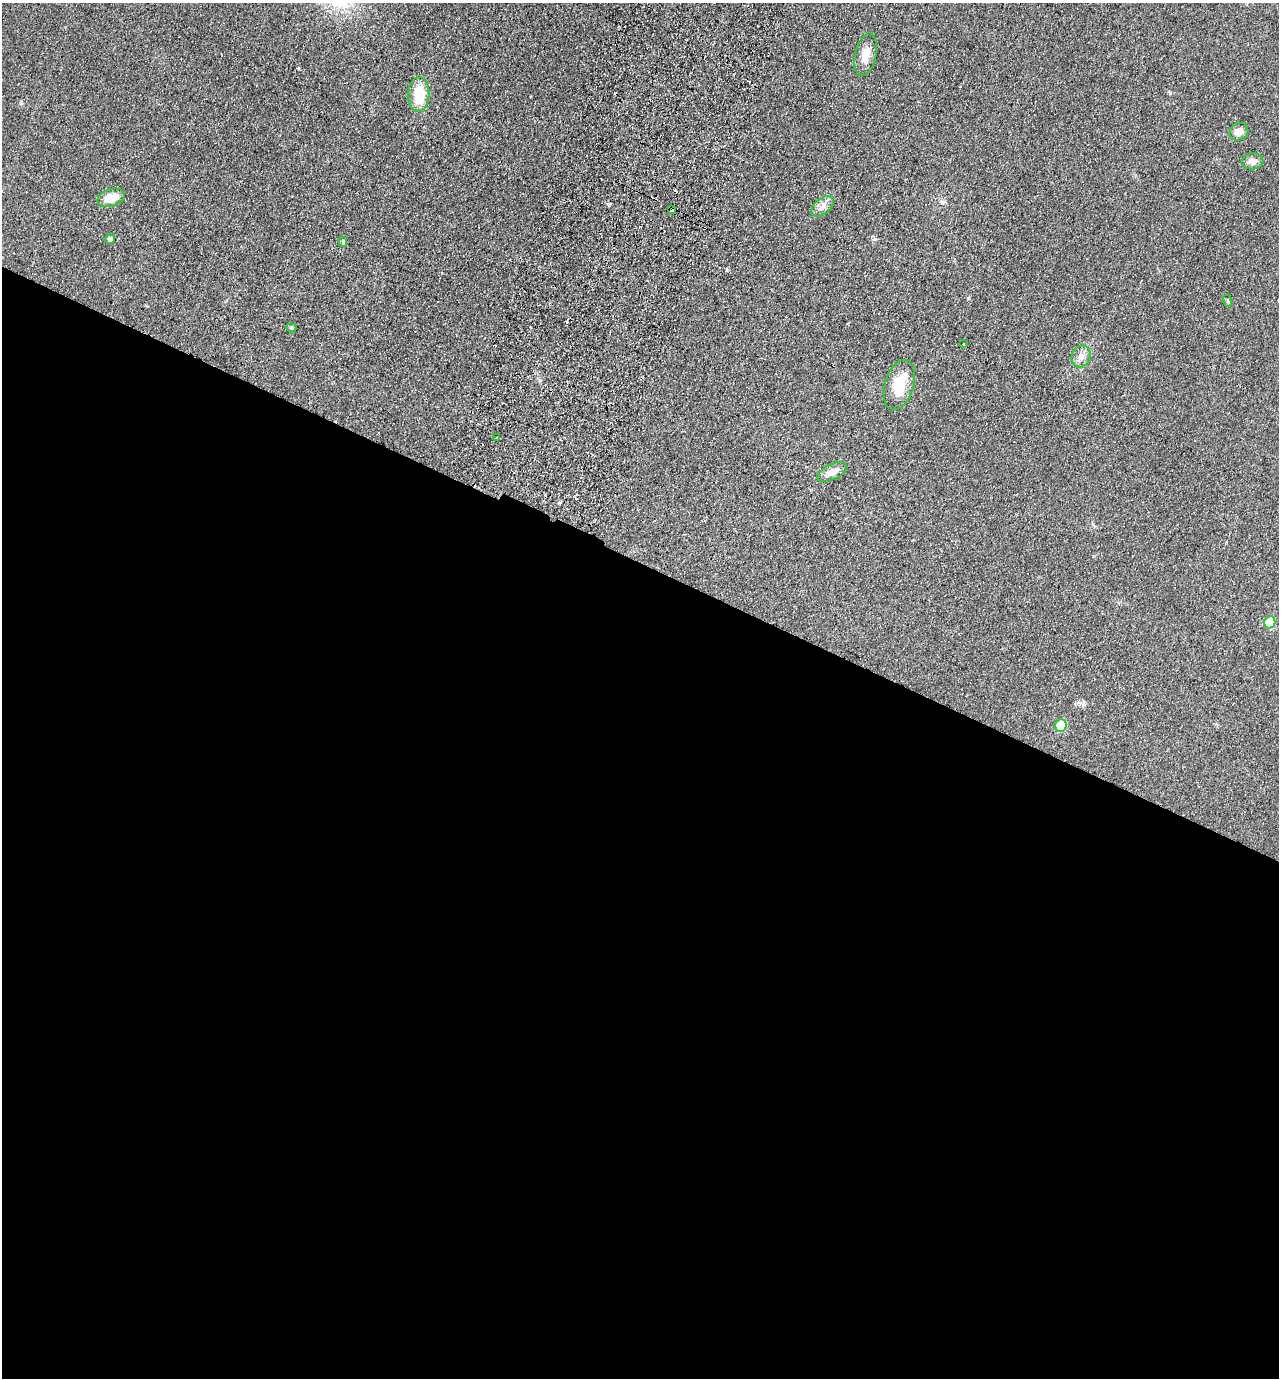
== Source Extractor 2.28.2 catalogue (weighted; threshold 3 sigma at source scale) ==
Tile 14 of 4 x 4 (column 2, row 4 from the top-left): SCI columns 1603-2879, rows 25-1400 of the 5626 x 5551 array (HDU 1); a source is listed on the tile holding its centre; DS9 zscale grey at full resolution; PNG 1281 x 1380 px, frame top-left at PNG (2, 3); each listed source drawn as its Kron ellipse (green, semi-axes under 4 px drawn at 4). Shown black and unused: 59% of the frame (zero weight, under 2 of 3 exposures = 3% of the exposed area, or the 3 px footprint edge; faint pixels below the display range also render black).
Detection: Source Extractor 2.28.2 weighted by HDU 2 'WHT'; one run over the whole footprint, this tile lists its part. Background 0.0879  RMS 0.0099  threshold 0.0443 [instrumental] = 3 sigma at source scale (4.5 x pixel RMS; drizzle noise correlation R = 1.50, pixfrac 1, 0.05/0.05 arcsec/px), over >= 5 px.
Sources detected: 24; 6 cosmic-ray / hot-pixel residue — neither listed nor drawn; the other 18 listed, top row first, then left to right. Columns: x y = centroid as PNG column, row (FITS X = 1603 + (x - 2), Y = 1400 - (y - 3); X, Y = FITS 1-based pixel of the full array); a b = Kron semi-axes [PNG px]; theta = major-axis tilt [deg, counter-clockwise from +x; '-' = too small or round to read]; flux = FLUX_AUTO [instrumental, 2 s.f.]
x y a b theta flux
866 55 22 10 78 14
419 94 17 10 87 29
1239 132 10 8 32 8.1
1252 161 11 8 6 5.4
111 198 14 8 18 16
823 206 13 8 39 6
671 210 3 3 - 13
110 239 5 4 - 4.4
343 242 5 4 - 1.9
1228 301 6 4 -71 1.2
291 328 5 4 - 1.3
964 344 3 2 - 1.5
1081 356 11 9 68 6.4
899 385 26 14 73 28
497 438 3 2 - 0.99
832 472 16 7 26 8.1
1270 622 6 5 - 50
1061 725 6 5 - 40
Overlapping masked pixels (flux is a lower limit): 1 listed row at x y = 671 210
Unlisted compact peaks at least as high as the median listed source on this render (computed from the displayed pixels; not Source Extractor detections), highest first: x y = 1170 93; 968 298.